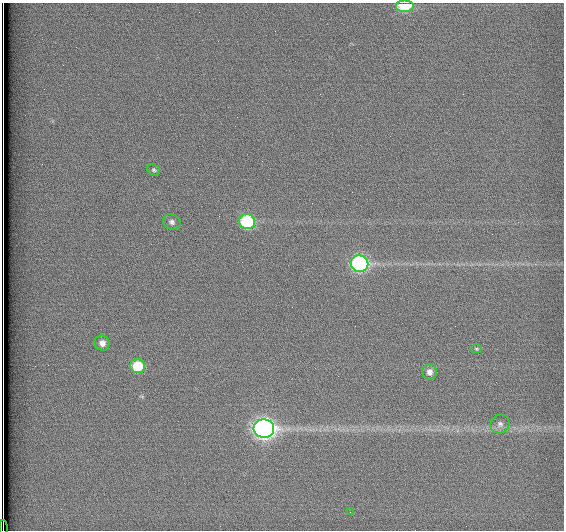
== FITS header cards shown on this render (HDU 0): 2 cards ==
NAXIS1  =                  562          / # of pixels in <axis direction>
NAXIS2  =                  528          / # of pixels in <axis direction>

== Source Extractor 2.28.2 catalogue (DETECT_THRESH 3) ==
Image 562 x 528 px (HDU 0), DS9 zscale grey, 1 PNG px = 1 image px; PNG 566 x 532 px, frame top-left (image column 1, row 528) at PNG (2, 3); each listed source drawn as its Kron ellipse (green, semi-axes under 4 px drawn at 4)
Background 1790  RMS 4.6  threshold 13.8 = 3 sigma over >= 5 px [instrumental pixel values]
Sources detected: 13; all 13 listed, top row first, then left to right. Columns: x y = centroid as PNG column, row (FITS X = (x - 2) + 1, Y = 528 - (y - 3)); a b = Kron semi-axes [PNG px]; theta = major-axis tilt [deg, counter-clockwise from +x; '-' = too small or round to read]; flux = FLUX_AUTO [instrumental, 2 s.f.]
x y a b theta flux
405 5 9 6 0 12000
154 170 6 5 - 550
172 222 9 7 -31 1200
247 222 8 7 - 27000
360 264 9 8 - 68000
102 343 8 7 - 2000
476 349 6 4 -2 390
138 366 7 7 - 11000
429 372 8 7 - 1700
500 424 10 9 - 1800
264 429 10 9 - 180000
350 512 2 2 - 130
3 528 8 2 -89 1300
At the frame edge (FLAGS 8, measured only in part): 2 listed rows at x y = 405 5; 3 528